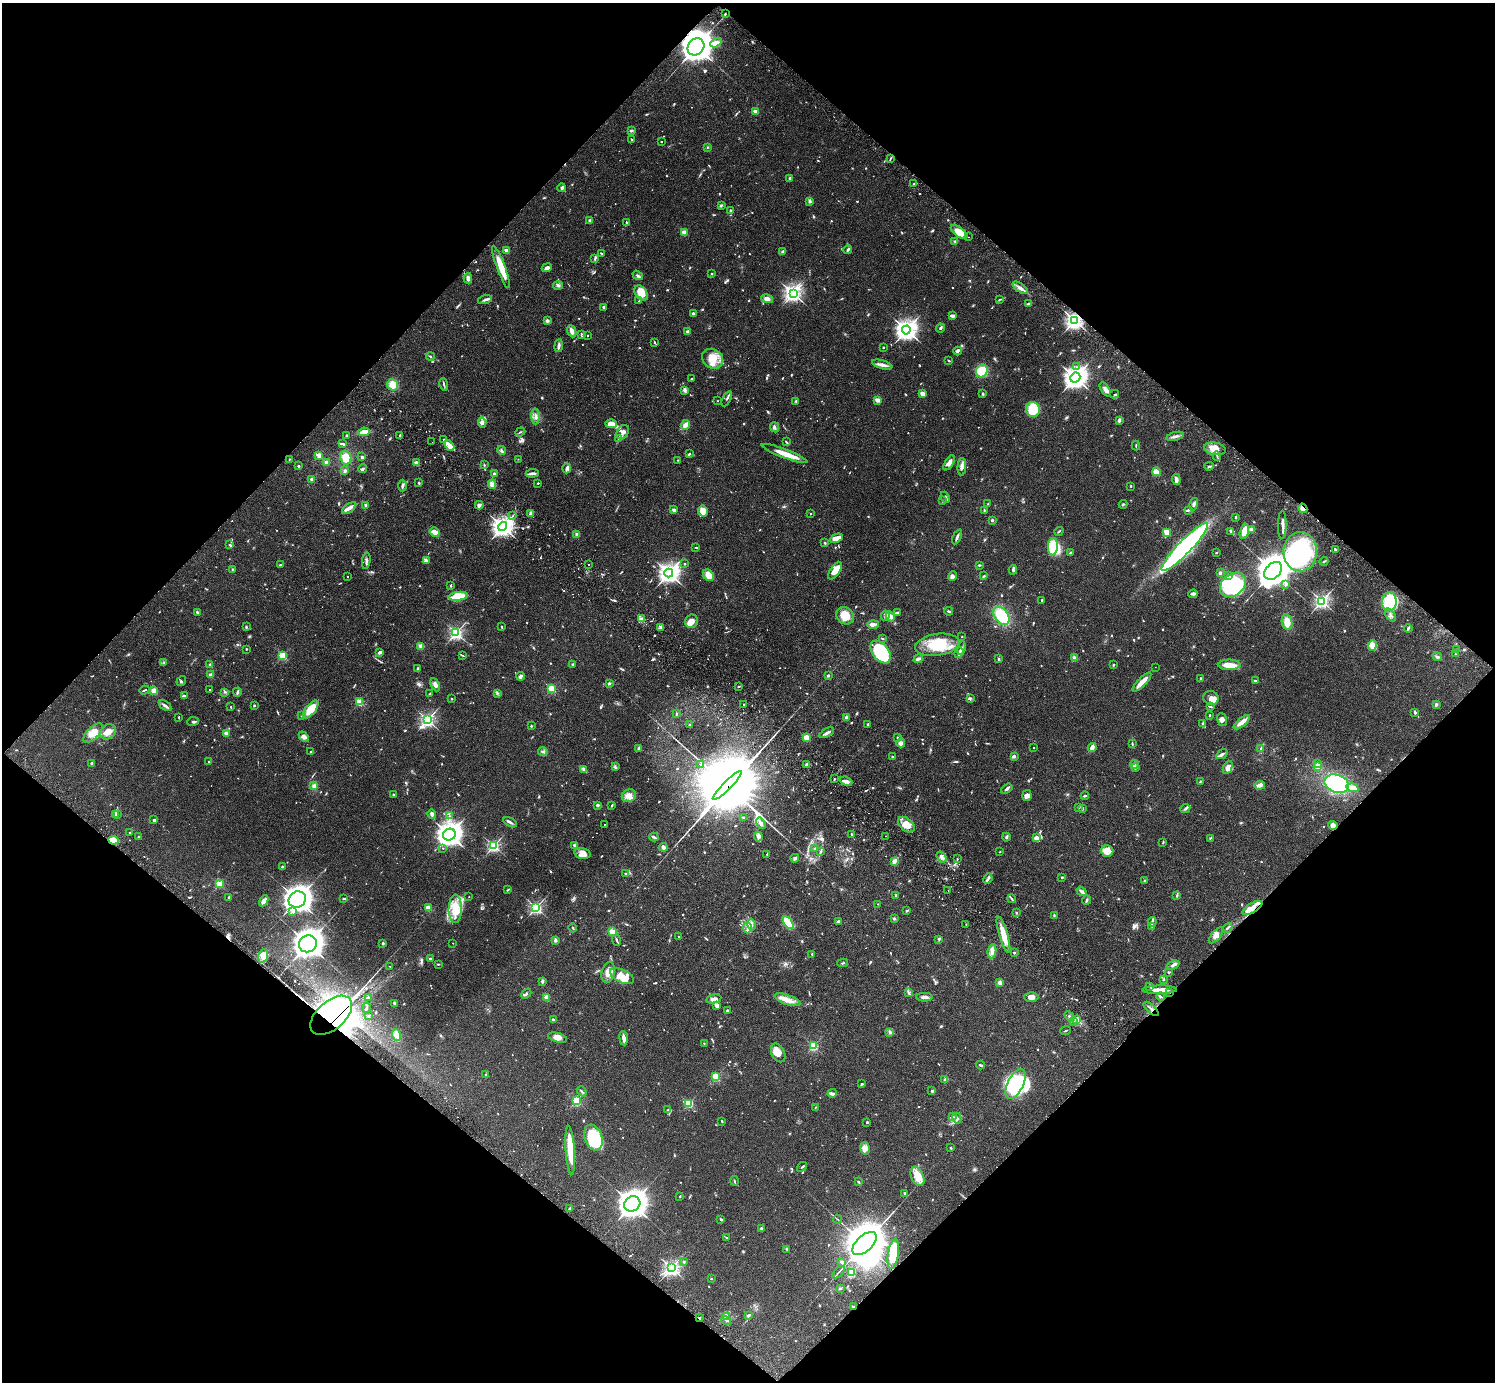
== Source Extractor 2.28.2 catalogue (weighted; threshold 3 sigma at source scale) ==
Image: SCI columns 46-6015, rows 346-5863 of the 6059 x 6069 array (HDU 1 of 3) = the unmasked area's bounding box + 8 px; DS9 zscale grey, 4 x 4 block average (1 PNG px = mean of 4 x 4 image px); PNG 1497 x 1384 px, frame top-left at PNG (2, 3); each listed source drawn as its Kron ellipse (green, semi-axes under 4 px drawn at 4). Shown black and unused: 50% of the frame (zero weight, under 2 of 3 exposures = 3% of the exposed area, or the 3 px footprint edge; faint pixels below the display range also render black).
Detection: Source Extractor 2.28.2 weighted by HDU 2 'WHT'. Background 0.107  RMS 0.0065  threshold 0.029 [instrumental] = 3 sigma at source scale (4.5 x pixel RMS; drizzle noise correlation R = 1.50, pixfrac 1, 0.05/0.05 arcsec/px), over >= 5 px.
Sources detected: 1216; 18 too faint to see at this stretch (4 x 4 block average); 21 inside a brighter object's white glare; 14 cosmic-ray / hot-pixel residue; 1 long thin detection or spike segment (spike, bleed or trail) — neither listed nor drawn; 22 coinciding with a brighter row at this scale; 69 inside a brighter listed object's ellipse — not listed separately; of the other 1071, all 500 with FLUX_AUTO >= 3.02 (the completeness limit of this list) listed and drawn (571 fainter detections not listed), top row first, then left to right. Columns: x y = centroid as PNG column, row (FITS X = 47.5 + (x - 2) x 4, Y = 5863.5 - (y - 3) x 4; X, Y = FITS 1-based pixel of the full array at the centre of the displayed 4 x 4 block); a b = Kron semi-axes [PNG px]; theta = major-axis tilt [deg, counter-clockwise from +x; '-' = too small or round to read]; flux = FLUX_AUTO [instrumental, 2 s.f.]
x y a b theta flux
725 14 3 2 - 3.5
716 42 6 3 28 18
696 47 9 7 46 6000
755 111 2 2 - 74
632 130 3 2 - 3.8
632 140 4 2 - 3.1
661 141 2 2 - 8
708 147 2 2 - 3.7
890 159 3 2 - 3.1
790 178 2 2 - 38
914 183 3 2 - 4.8
562 188 4 2 - 9.1
809 201 4 2 - 5.1
721 205 3 2 - 4
731 211 2 2 - 28
590 221 2 2 - 44
626 222 3 2 - 4
684 232 2 2 - 150
959 232 10 4 -38 48
969 237 2 2 - 7.7
955 242 2 2 - 46
506 250 2 2 - 91
848 250 4 2 - 6.3
783 252 4 3 - 6.7
601 253 3 2 - 3.4
595 259 3 2 - 4.2
501 267 22 3 -70 86
547 268 5 3 - 13
712 274 2 2 - 3.4
638 275 6 2 -35 5.4
468 278 5 3 - 15
558 286 5 2 - 7
1020 288 9 3 -36 15
641 293 8 5 -55 58
793 293 3 2 - 910
767 299 6 4 -13 17
999 299 3 2 - 3.3
485 300 7 3 16 9.1
639 301 2 2 - 4
1028 304 3 2 - 7.3
604 307 3 2 - 6.2
693 313 2 2 - 25
952 316 4 2 - 14
1075 320 3 3 - 1400
547 321 2 2 - 52
941 328 4 2 - 7.3
906 330 4 4 - 1800
572 331 6 4 -67 20
688 332 2 2 - 17
582 334 3 2 - 4.9
588 335 2 2 - 6.2
655 343 4 2 - 3.4
559 346 6 2 82 17
883 347 2 2 - 9.7
958 351 4 3 - 7.2
430 357 4 2 - 4.2
713 359 11 9 -34 71
949 360 2 2 - 4.8
882 365 10 3 -15 18
1076 367 2 2 - 3.8
982 371 6 5 - 89
1075 378 5 5 - 2100
692 379 3 2 - 3.4
444 384 6 2 -76 5.5
393 385 6 5 - 45
1105 389 8 4 -56 15
684 391 3 3 - 5.7
922 394 2 2 - 110
983 394 3 2 - 4.6
1115 394 4 2 - 3.6
727 399 8 2 62 7.9
877 400 4 2 - 19
717 401 2 2 - 4.1
796 401 3 2 - 4.1
1033 409 7 7 - 140
536 416 8 2 -88 9.5
1119 420 3 2 - 12
482 422 5 4 - 14
611 424 5 4 - 54
685 425 5 3 - 22
774 427 5 3 - 9
364 432 6 3 11 34
520 432 5 2 - 4.5
623 432 8 5 57 32
347 435 2 2 - 5.4
400 435 2 2 - 5.2
1175 436 9 2 14 12
443 439 2 2 - 5.9
619 439 3 2 - 5.1
432 442 2 2 - 3.8
786 442 4 2 - 3.7
343 444 3 3 - 4.2
1136 445 5 2 - 3.3
450 446 5 4 - 19
1215 449 11 6 -10 43
502 450 4 3 - 8.5
784 453 24 3 -21 78
689 454 3 2 - 3.2
319 455 2 2 - 150
1217 456 4 2 - 4
362 457 2 2 - 7.7
346 458 7 5 -77 51
289 459 2 2 - 4.3
518 459 2 2 - 3.3
678 460 2 2 - 3.1
326 462 2 2 - 86
416 463 4 3 - 13
949 463 8 3 58 20
484 465 3 2 - 3.1
298 466 2 2 - 17
1209 466 5 2 - 4.8
962 467 9 3 87 15
566 468 5 3 - 10
362 469 4 3 - 6.1
345 471 3 2 - 13
1156 472 4 3 - 24
532 473 6 2 5 15
494 474 2 2 - 41
312 479 3 2 - 8.9
1176 479 5 3 - 18
418 483 4 2 - 3.6
538 483 2 2 - 11
492 484 4 3 - 13
402 486 6 3 88 7.5
1131 486 2 2 - 3.4
945 497 6 2 -64 8.3
943 501 3 2 - 3.8
988 504 3 2 - 4.7
1123 504 4 2 - 3.4
1194 504 6 3 76 9.2
479 505 4 3 - 13
365 506 4 2 - 4.4
349 508 8 3 35 20
1303 508 5 2 - 17
674 510 2 2 - 53
984 510 4 2 - 3.3
1188 510 3 2 - 8.3
703 511 5 5 - 46
531 513 4 3 - 12
811 514 2 2 - 7.4
513 516 2 2 - 3
1236 517 3 2 - 4.7
992 520 2 2 - 30
1282 525 14 3 90 17
503 527 4 4 - 1400
1251 529 2 2 - 96
1059 531 5 2 - 3.9
1244 531 8 4 77 44
435 532 5 3 - 41
1167 532 2 2 - 190
1231 532 3 2 - 3.3
577 534 2 2 - 76
957 537 8 2 64 11
836 538 7 4 24 41
825 543 2 2 - 6
230 545 2 2 - 6
696 547 3 2 - 3.2
1053 547 9 5 86 110
1185 547 32 6 46 990
1335 550 2 2 - 5.1
1071 552 2 2 - 5.9
1216 552 2 2 - 3.5
1300 552 20 16 -88 520
426 560 4 3 - 7.2
366 561 8 2 82 9.2
1324 561 4 2 - 3.9
588 564 2 2 - 6.6
685 564 2 2 - 3.7
280 565 3 2 - 4.1
979 565 3 2 - 4.7
232 570 4 2 - 4.5
1013 570 5 2 - 8.1
835 571 10 5 57 63
1273 571 10 7 46 7700
669 573 4 4 - 1800
1220 573 4 3 - 5.7
708 575 6 5 - 36
1228 575 3 2 - 4.4
347 576 2 2 - 4
952 576 5 3 - 13
984 576 3 2 - 5
1233 585 14 10 39 330
1285 585 2 2 - 4.1
451 586 2 2 - 3.6
1193 594 5 2 - 11
458 596 9 4 8 120
1042 600 2 2 - 12
1322 601 3 2 - 910
1389 602 9 7 85 180
949 611 4 2 - 4.9
197 612 3 2 - 9.8
897 613 2 2 - 5.1
1390 615 7 3 -56 10
845 616 9 8 - 70
885 616 5 3 - 12
890 616 5 4 - 22
1001 616 10 7 -54 140
641 619 2 2 - 4
691 621 7 6 - 37
1287 622 8 5 -79 42
873 624 5 3 - 18
246 627 3 2 - 4.6
502 627 3 2 - 3.5
661 627 2 2 - 3.8
1408 628 4 2 - 6.5
456 633 2 2 - 800
962 637 2 2 - 5.8
883 638 3 2 - 3.4
937 645 22 11 8 150
1372 645 5 3 - 31
421 646 2 2 - 120
962 648 7 2 78 8.3
246 649 2 2 - 10
1456 649 2 2 - 3.1
380 652 3 2 - 10
881 652 13 8 -52 330
959 653 5 3 - 9.3
1455 654 2 2 - 4.2
463 655 4 2 - 3.8
283 656 2 2 - 300
1437 657 4 3 - 7.2
1075 658 4 3 - 7
918 659 5 3 - 9.6
998 659 4 2 - 3.7
164 662 3 2 - 4
210 664 3 2 - 4.2
573 664 3 2 - 5.5
1113 665 2 2 - 4.7
1229 665 11 5 -1 47
1155 667 2 2 - 6.1
418 669 3 2 - 5.5
211 675 3 3 - 16
828 675 3 2 - 4.2
520 676 4 3 - 7.9
1201 678 3 2 - 4.2
181 681 5 2 - 5.3
1255 681 3 2 - 4.8
1142 682 12 3 46 45
609 684 3 2 - 4.7
435 685 7 4 -63 16
739 686 2 2 - 6.2
209 689 2 2 - 4.2
552 689 2 2 - 310
144 690 5 2 - 4
154 690 2 2 - 140
225 692 3 2 - 3.3
237 692 4 2 - 7.7
497 693 3 2 - 5.9
429 694 4 2 - 4.7
185 696 4 3 - 6.1
970 698 3 2 - 4.3
1211 698 8 6 -21 21
451 699 2 2 - 11
360 702 2 2 - 260
743 704 2 2 - 3.8
1436 704 2 2 - 36
165 705 7 2 -36 10
254 705 2 2 - 18
231 707 2 2 - 3.5
1211 707 4 2 - 5.6
311 709 11 5 51 110
1415 712 3 2 - 12
676 714 3 2 - 3.1
1210 715 2 2 - 3.5
301 716 2 2 - 3.7
179 717 3 2 - 3.4
847 717 3 2 - 11
427 720 4 2 - 760
1222 720 6 4 -70 15
193 721 6 3 8 7.8
1242 722 10 3 40 36
868 724 3 2 - 4
1202 724 4 2 - 4.5
689 725 2 2 - 3.7
531 726 2 2 - 3.4
108 732 8 7 - 36
93 733 12 5 45 49
226 733 2 2 - 87
827 733 8 2 29 18
304 737 6 4 -47 14
806 738 2 2 - 180
897 738 3 2 - 5.9
901 743 4 3 - 21
1132 744 3 2 - 3.8
1092 747 4 2 - 25
639 748 3 2 - 7.4
1034 748 2 2 - 5.3
1260 749 3 2 - 5
311 751 2 2 - 5.5
543 751 4 2 - 4.8
1222 754 6 3 35 10
1014 756 4 3 - 9.1
893 757 2 2 - 6.5
209 762 2 2 - 6.3
92 763 2 2 - 26
1134 764 4 3 - 6.7
1318 764 2 2 - 15
701 765 2 2 - 4.2
806 765 2 2 - 44
615 767 4 2 - 5.5
1136 767 3 3 - 8.4
1317 767 4 3 - 7.2
1228 768 7 4 64 25
583 769 4 2 - 6.2
834 779 2 2 - 5.6
846 781 6 3 -20 17
1200 781 3 2 - 3.1
1337 784 12 9 -20 290
727 785 20 3 45 23000
1260 785 5 3 - 15
314 786 3 3 - 18
1353 788 6 3 -18 41
1007 789 6 2 35 7.9
393 795 2 2 - 18
629 796 7 6 - 24
1027 796 5 4 - 14
1085 796 4 2 - 5.9
598 805 2 2 - 42
612 805 4 2 - 3.4
1079 807 3 2 - 7.2
1082 808 3 2 - 9.5
1185 808 5 3 - 7.2
432 814 5 3 - 13
115 815 3 2 - 3.8
118 815 2 2 - 4.3
450 816 2 2 - 3.4
744 817 3 2 - 3
154 820 2 2 - 32
510 822 7 2 -30 9.6
761 823 6 3 -59 15
604 825 2 2 - 14
906 825 10 6 -41 41
1333 825 5 4 - 21
130 833 2 2 - 8.4
852 834 2 2 - 4.3
449 835 6 5 - 2600
886 836 2 2 - 9.1
139 837 3 2 - 4.8
654 837 4 2 - 8.9
758 837 5 2 - 8.5
1006 837 4 2 - 6.5
1036 838 3 3 - 22
1210 838 4 2 - 3.8
113 840 5 2 - 89
1163 842 3 2 - 3.8
575 845 2 2 - 60
494 846 2 2 - 640
663 847 4 2 - 19
443 848 2 2 - 3.4
815 849 3 2 - 6.5
1107 851 6 6 - 44
820 852 4 2 - 4.8
1000 852 2 2 - 3.2
583 853 8 5 -15 29
767 854 3 2 - 3.3
941 857 6 3 -53 12
795 858 4 3 - 6.5
957 859 3 2 - 3.3
894 861 4 3 - 17
282 867 3 2 - 6.2
626 874 3 2 - 4.9
1062 877 2 2 - 4.5
988 879 5 2 - 6.6
1144 881 2 2 - 4.2
219 884 2 2 - 230
508 890 3 2 - 3.2
948 890 2 2 - 4.1
1082 891 5 3 - 12
896 895 2 2 - 26
1177 896 2 2 - 4.6
229 897 2 2 - 17
469 897 2 2 - 3.1
344 899 3 2 - 4.6
1012 899 4 2 - 4.7
297 900 9 7 31 3100
1086 900 4 2 - 6.6
264 901 6 4 63 19
878 904 2 2 - 4
536 907 2 2 - 740
428 908 2 2 - 140
1252 908 11 5 31 30
455 909 14 6 90 88
907 911 3 2 - 3.6
293 912 3 2 - 4.3
1016 913 2 2 - 4
1054 915 3 2 - 4.2
894 918 3 3 - 4.6
838 921 3 2 - 7.4
1152 922 5 2 - 7.2
788 923 7 4 -57 160
751 925 6 3 -79 11
966 925 2 2 - 3.8
1152 927 3 2 - 3.6
572 928 4 2 - 3.7
747 928 5 2 - 10
1227 928 5 2 - 6
613 932 4 3 - 26
1003 935 19 3 -73 73
1216 935 10 4 49 20
679 937 2 2 - 8.4
939 939 3 2 - 3.8
555 940 3 3 - 7.5
617 940 6 2 -66 7.1
383 943 3 2 - 5.3
453 943 2 2 - 3.1
308 944 9 8 - 3800
992 951 7 3 82 23
1014 953 2 2 - 4.2
812 954 2 2 - 7.2
263 956 7 4 72 38
430 959 2 2 - 21
843 963 5 2 - 4.7
438 964 3 2 - 4
1173 965 6 2 24 13
390 966 2 2 - 3.1
608 972 10 6 75 32
1169 972 2 2 - 4.5
622 976 13 6 -25 50
1164 979 4 2 - 3.6
542 981 3 2 - 8.6
1000 983 4 3 - 13
1150 986 4 2 - 5.1
1160 990 17 3 1 40
1170 992 2 2 - 3.8
908 993 4 2 - 5
526 994 5 3 - 6.8
547 997 2 2 - 130
924 997 8 3 0 13
1031 997 7 4 -2 22
1161 997 4 2 - 5.6
368 998 3 2 - 6.2
714 999 8 3 10 23
787 1000 13 5 -19 36
395 1003 3 3 - 4.8
717 1005 4 3 - 15
366 1008 5 2 - 6.4
1151 1009 9 2 -43 8.3
727 1011 3 2 - 5.8
331 1015 25 14 42 1800
369 1016 3 2 - 4.8
1069 1016 5 2 - 6.7
1076 1019 3 3 - 7.2
553 1020 3 2 - 6.9
1074 1021 3 2 - 3.4
1065 1031 5 2 - 3.2
890 1032 4 3 - 6.5
397 1035 6 3 -72 35
557 1038 10 4 -15 24
624 1038 7 2 -83 21
704 1043 2 2 - 6
813 1046 2 2 - 410
778 1053 10 6 -63 43
980 1065 4 2 - 6.8
486 1074 2 2 - 3.5
716 1077 2 2 - 320
945 1079 2 2 - 5
862 1084 2 2 - 6.4
1015 1084 16 7 64 250
582 1091 5 2 - 5
932 1091 3 2 - 5.6
832 1093 5 2 - 7.4
576 1101 2 2 - 430
689 1103 2 2 - 340
815 1107 2 2 - 3.2
668 1110 3 2 - 5.3
953 1117 3 2 - 3.4
957 1118 5 3 - 7.9
722 1121 3 2 - 4.1
867 1122 2 2 - 4.4
593 1137 13 8 -70 170
865 1148 6 4 -74 25
951 1148 2 2 - 4.1
570 1150 24 4 -86 130
802 1167 5 2 - 5
918 1176 10 6 -67 63
734 1181 5 2 - 3.9
858 1182 3 2 - 4
905 1193 3 3 - 4
680 1197 2 2 - 12
632 1204 8 7 - 4000
570 1208 4 2 - 7.8
721 1219 2 2 - 6
838 1219 4 2 - 3.2
761 1228 2 2 - 9.1
727 1238 4 2 - 3.5
864 1244 15 8 44 15000
787 1249 3 2 - 5.7
893 1254 15 5 81 92
684 1262 3 3 - 4
842 1262 2 2 - 43
672 1268 3 3 - 980
838 1272 8 2 47 6.2
851 1273 2 2 - 280
711 1279 2 2 - 11
841 1288 3 2 - 3.2
853 1307 3 2 - 3.8
748 1316 3 2 - 13
726 1317 3 3 - 8.3
699 1318 2 2 - 4.4
726 1320 5 2 - 5.7
Overlapping masked pixels (flux is a lower limit): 12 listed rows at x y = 696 47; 1075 320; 1303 508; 727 785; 1333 825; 113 840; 1252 908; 1170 992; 1151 1009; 331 1015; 853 1307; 699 1318
Diffuse or blended objects may show on this block-average render without a row.